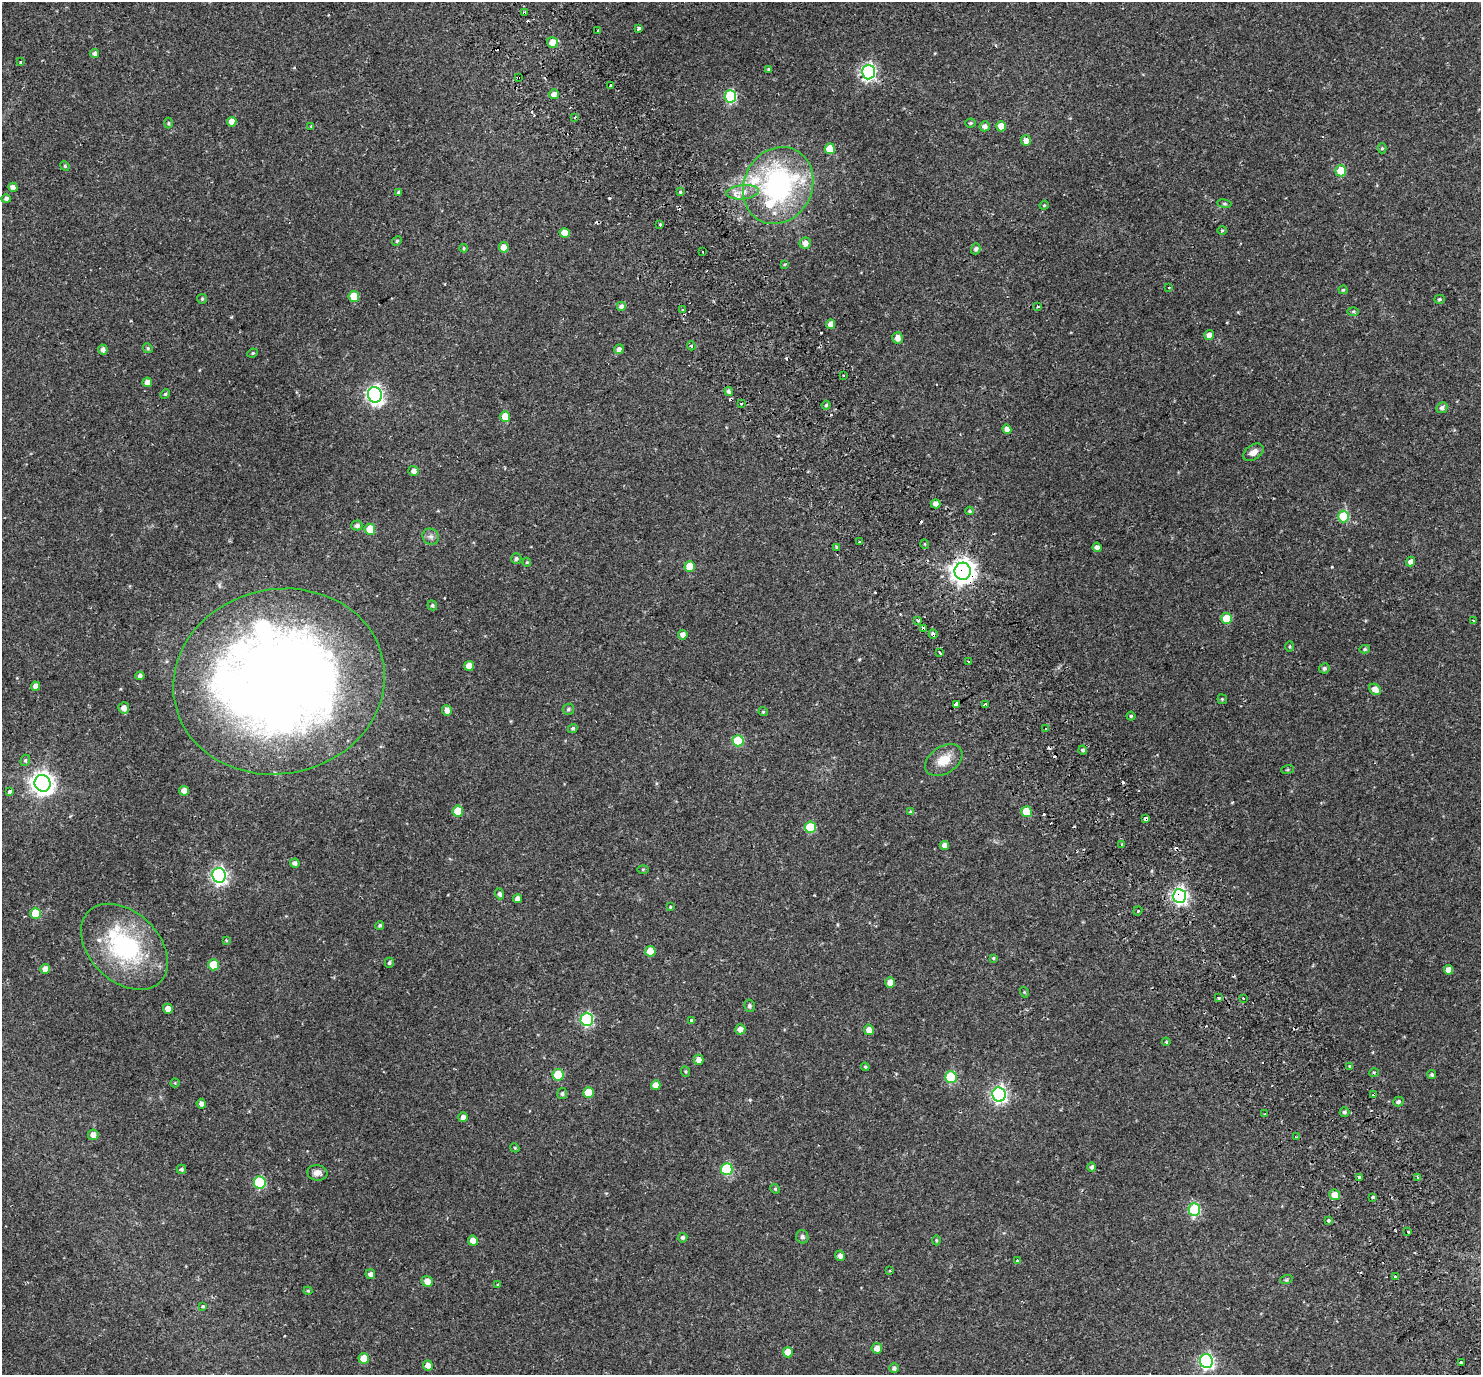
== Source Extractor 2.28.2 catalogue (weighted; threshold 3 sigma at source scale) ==
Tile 6 of 4 x 4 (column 2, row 2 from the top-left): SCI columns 1548-3026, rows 2963-4335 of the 6057 x 5985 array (HDU 1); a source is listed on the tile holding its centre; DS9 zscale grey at full resolution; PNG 1483 x 1377 px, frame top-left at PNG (2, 2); each listed source drawn as its Kron ellipse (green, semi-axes under 4 px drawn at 4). Shown black and unused: <1% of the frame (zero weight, under 2 of 3 exposures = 5% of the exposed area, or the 3 px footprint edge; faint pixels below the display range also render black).
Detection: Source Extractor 2.28.2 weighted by HDU 2 'WHT'; one run over the whole footprint, this tile lists its part. Background 0.106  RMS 0.0059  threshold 0.0263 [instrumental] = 3 sigma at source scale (4.5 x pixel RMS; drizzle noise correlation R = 1.50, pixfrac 1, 0.0396/0.0396 arcsec/px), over >= 5 px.
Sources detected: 244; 25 cosmic-ray / hot-pixel residue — neither listed nor drawn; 6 inside a brighter listed object's ellipse — not listed separately; the other 213 listed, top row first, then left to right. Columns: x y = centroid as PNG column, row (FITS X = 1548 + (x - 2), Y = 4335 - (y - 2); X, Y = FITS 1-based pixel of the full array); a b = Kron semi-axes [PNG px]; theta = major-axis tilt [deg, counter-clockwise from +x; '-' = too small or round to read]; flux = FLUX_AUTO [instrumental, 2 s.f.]
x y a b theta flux
524 13 4 3 - 4.1
639 28 4 3 - 4.3
598 30 3 3 - 1.2
553 43 6 5 - 7.4
95 53 4 4 - 1.5
21 61 3 2 - 0.59
768 69 4 3 - 0.68
868 72 7 6 - 130
518 77 3 2 - 0.65
610 85 3 3 - 2.2
554 94 5 5 - 2.8
730 96 6 5 - 52
575 117 3 2 - 0.44
232 122 5 4 - 4.3
168 123 5 3 - 0.63
970 123 5 4 - 0.64
311 126 4 3 - 0.41
985 126 5 5 - 2.4
1001 126 5 4 - 5.8
1026 141 5 5 - 3.4
1382 148 5 4 - 0.72
830 149 5 5 - 12
65 166 5 4 - 0.62
1341 171 5 5 - 20
778 185 40 34 64 97
13 187 5 4 - 3.4
399 192 4 3 - 1.1
680 192 4 4 - 0.55
743 192 16 7 5 4.7
6 199 5 4 - 1.4
1224 204 7 4 -8 0.73
1044 205 5 4 - 0.6
660 225 3 3 - 2.3
1222 230 4 4 - 0.57
565 233 5 5 - 5.6
397 241 5 4 - 0.65
805 243 6 5 - 3.1
504 247 5 5 - 4.5
464 248 4 4 - 0.6
976 249 5 4 - 1.4
703 252 3 2 - 0.39
785 264 3 3 - 1.1
1169 288 3 2 - 0.45
1343 290 4 4 - 0.66
354 297 5 5 - 14
202 299 5 4 - 0.7
1439 299 5 4 - 0.82
621 306 5 5 - 1.7
1038 306 3 3 - 0.77
683 310 4 3 - 0.68
1353 311 6 4 0 0.72
831 324 5 4 - 3.1
1209 335 5 4 - 2.7
898 338 6 5 - 3.6
691 346 4 3 - 0.75
148 348 5 4 - 0.72
619 349 5 4 - 2
103 350 5 4 - 2.2
253 353 5 4 - 0.68
843 375 3 2 - 0.86
147 382 5 4 - 3
729 391 4 4 - 1.5
165 394 5 4 - 0.68
375 395 8 7 - 190
741 404 3 2 - 0.59
826 405 4 4 - 0.86
1442 408 6 5 - 1.6
505 417 5 5 - 9.7
1007 429 5 4 - 3.2
1253 452 11 7 33 3.1
414 471 5 5 - 2.4
936 504 5 4 - 2.5
970 511 4 3 - 0.58
1343 517 6 5 - 27
357 525 5 5 - 1.6
370 529 5 5 - 8.3
431 537 8 7 - 1.9
859 542 2 2 - 0.53
925 544 4 3 - 0.47
1097 547 4 4 - 2.4
837 548 4 3 - 1.1
516 558 5 5 - 0.98
527 562 4 4 - 0.53
1410 562 5 4 - 2.3
690 566 5 5 - 9.8
963 571 8 8 - 470
432 605 5 4 - 1
1226 618 5 5 - 11
1473 620 3 2 - 0.38
918 621 3 3 - 1.2
923 629 4 3 - 2.6
933 634 4 3 - 2.3
683 635 5 4 - 2.4
1290 646 5 3 - 0.55
1365 649 5 4 - 0.86
940 653 3 3 - 2
969 662 3 2 - 0.63
469 666 5 4 - 5
1324 668 5 5 - 1.1
140 676 4 4 - 1.6
279 682 106 92 12 690
36 686 4 4 - 3.2
1375 689 6 5 - 3.8
1222 699 5 4 - 0.59
956 704 3 3 - 14
985 704 3 2 - 0.94
124 708 6 5 - 3.2
568 709 5 5 - 1.1
447 710 5 5 - 3.2
763 712 5 4 - 0.67
1131 716 4 4 - 0.74
573 728 5 4 - 0.97
1046 729 3 3 - 2.3
738 741 6 5 - 27
1083 750 4 4 - 1.1
25 760 6 4 69 0.77
944 760 20 13 33 8.5
1288 769 6 3 19 0.66
43 783 8 8 - 400
184 791 5 5 - 3.7
9 792 3 3 - 1.7
458 811 5 5 - 13
910 812 4 4 - 0.76
1026 812 5 5 - 14
1146 819 4 3 - 13
810 827 6 5 - 25
1122 844 3 3 - 1.4
944 845 4 4 - 2.7
295 863 5 4 - 1.6
643 869 5 3 - 0.55
219 875 7 6 - 160
500 894 5 4 - 1.5
1179 896 7 6 - 150
517 899 4 4 - 2.8
670 907 4 3 - 0.48
1138 911 5 2 - 0.49
36 913 5 5 - 16
380 926 4 4 - 0.93
226 940 3 3 - 0.66
124 947 50 34 -44 62
650 951 5 5 - 8.5
993 958 4 3 - 0.61
389 963 5 4 - 0.88
213 965 5 5 - 13
45 969 5 4 - 3.3
1448 970 5 4 - 3.4
890 983 5 5 - 3.8
1024 992 5 3 - 0.45
1218 998 3 3 - 2.5
1243 998 2 2 - 0.51
749 1006 6 5 - 1.5
168 1009 5 4 - 4.1
587 1019 6 6 - 68
691 1020 3 3 - 1.1
740 1029 5 5 - 3.4
869 1030 5 5 - 3
1166 1042 4 3 - 0.58
698 1060 5 5 - 3
1349 1066 3 3 - 0.97
865 1067 4 3 - 0.55
686 1072 5 3 - 0.58
1374 1072 5 3 - 0.53
558 1075 6 5 - 20
1432 1075 5 4 - 0.9
951 1077 6 5 - 25
175 1083 4 4 - 0.49
656 1085 5 5 - 3.6
588 1092 5 5 - 11
562 1094 5 5 - 0.98
999 1094 7 6 - 130
1374 1094 3 3 - 1.8
1398 1102 5 5 - 1.2
201 1104 5 4 - 1.9
1344 1112 5 4 - 0.99
1264 1114 3 2 - 0.38
463 1117 5 4 - 2.3
93 1135 5 5 - 3
1296 1137 3 2 - 0.51
515 1148 5 3 - 0.52
1092 1167 5 4 - 1.4
181 1169 5 4 - 0.95
727 1169 6 5 - 39
317 1173 10 7 -7 2.5
1359 1177 3 3 - 2.3
1418 1178 4 3 - 0.94
260 1182 6 6 - 48
775 1189 5 4 - 0.69
1335 1195 5 5 - 5.2
1373 1197 3 3 - 1.8
1194 1210 6 6 - 47
1328 1220 3 3 - 4.4
1408 1232 3 3 - 1.1
802 1237 7 6 - 1.4
683 1238 5 4 - 1
936 1240 5 3 - 0.54
473 1241 5 5 - 4
840 1256 5 4 - 2.1
1018 1261 3 3 - 1.6
890 1271 4 2 - 0.44
370 1274 5 5 - 1.9
1395 1277 3 3 - 1.6
1286 1280 6 4 18 0.66
427 1281 5 5 - 3.9
498 1284 4 3 - 0.44
308 1291 4 4 - 0.55
203 1306 3 3 - 1.4
877 1348 5 5 - 3.6
788 1352 5 5 - 6.3
364 1359 5 5 - 8.1
1206 1361 7 6 - 120
1461 1363 4 3 - 2.9
428 1365 5 5 - 3
894 1368 5 5 - 1.5
Overlapping masked pixels (flux is a lower limit): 8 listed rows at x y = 524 13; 518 77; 963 571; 923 629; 933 634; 1146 819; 1179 896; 1374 1094